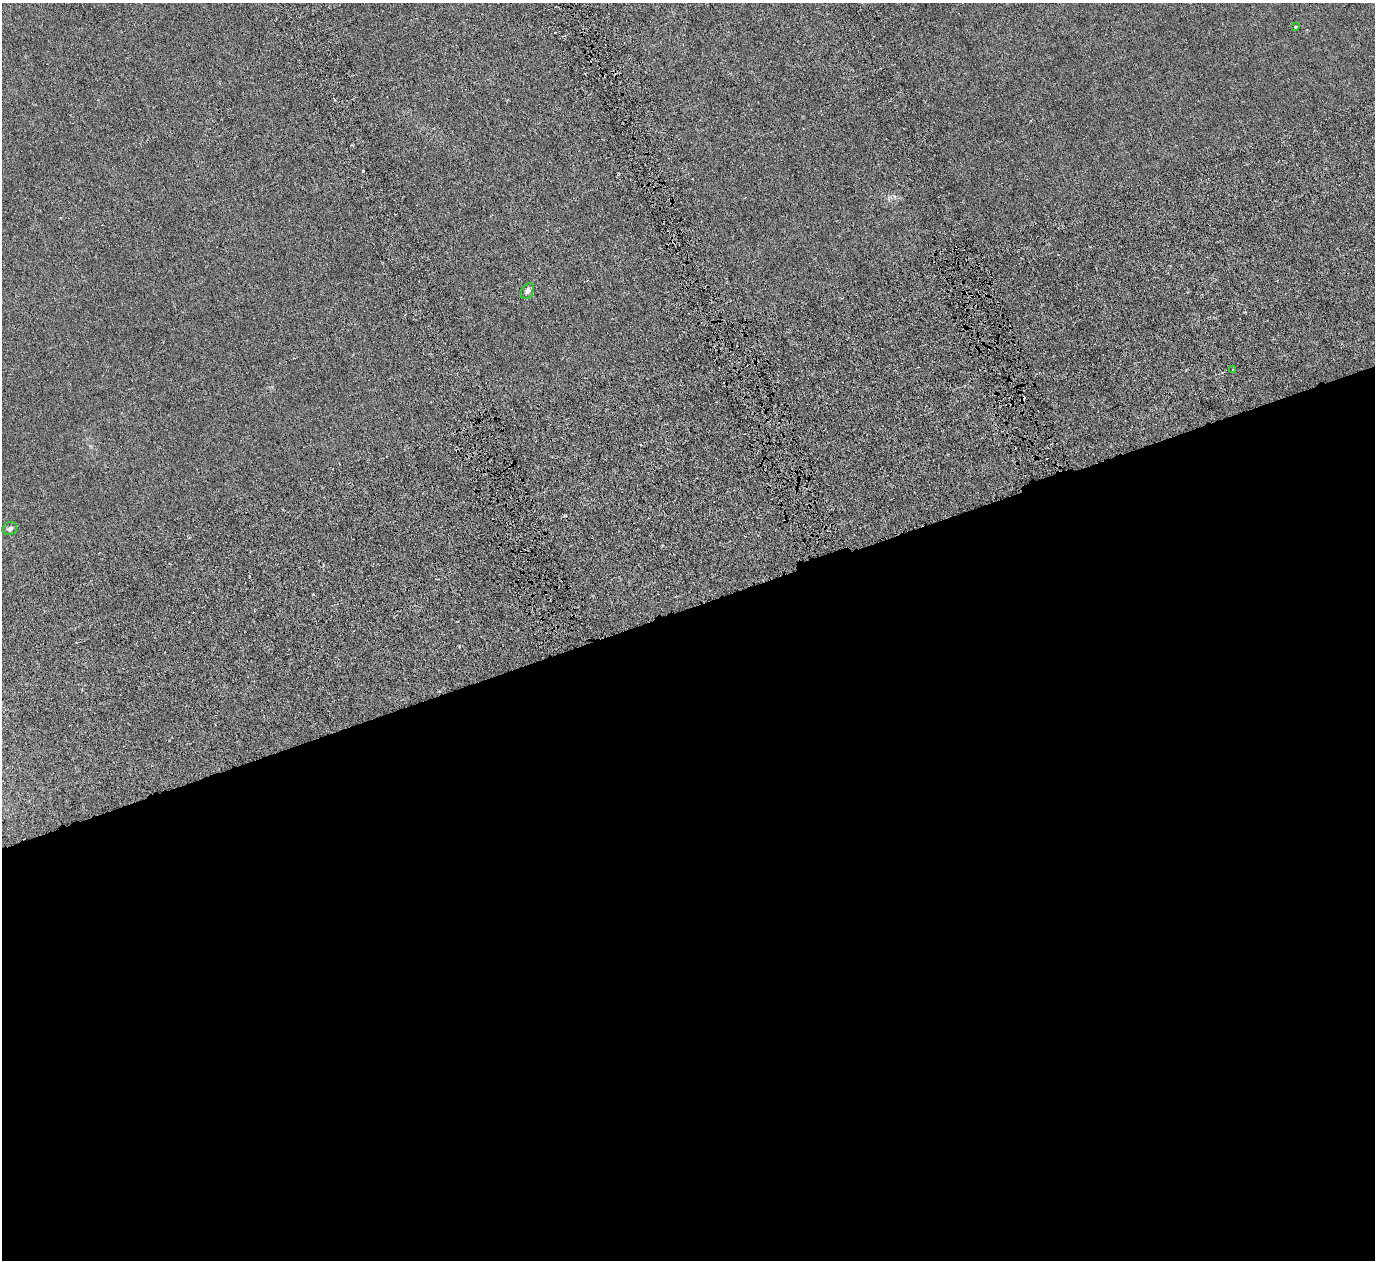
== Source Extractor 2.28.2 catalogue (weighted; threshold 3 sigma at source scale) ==
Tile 15 of 4 x 4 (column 3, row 4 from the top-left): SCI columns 3067-4439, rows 482-1739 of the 6128 x 6110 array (HDU 1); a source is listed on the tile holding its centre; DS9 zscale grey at full resolution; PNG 1377 x 1262 px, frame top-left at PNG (2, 3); each listed source drawn as its Kron ellipse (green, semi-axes under 4 px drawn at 4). Shown black and unused: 52% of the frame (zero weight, under 4 of 8 exposures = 20% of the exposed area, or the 3 px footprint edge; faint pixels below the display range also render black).
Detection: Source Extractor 2.28.2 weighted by HDU 2 'WHT'; one run over the whole footprint, this tile lists its part. Background 0.00281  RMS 0.0015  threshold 0.00606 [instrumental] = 3 sigma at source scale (4.09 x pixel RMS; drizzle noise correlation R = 1.36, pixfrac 0.8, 0.05/0.05 arcsec/px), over >= 5 px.
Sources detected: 5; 1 cosmic-ray / hot-pixel residue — neither listed nor drawn; the other 4 listed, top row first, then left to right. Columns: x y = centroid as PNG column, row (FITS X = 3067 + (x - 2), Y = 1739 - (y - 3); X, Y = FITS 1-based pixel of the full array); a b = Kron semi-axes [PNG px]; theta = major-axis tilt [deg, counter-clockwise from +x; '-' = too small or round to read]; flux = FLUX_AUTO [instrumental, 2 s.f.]
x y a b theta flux
1295 27 3 3 - 0.38
527 291 9 6 58 0.37
1233 369 3 2 - 0.097
10 529 7 6 - 0.42